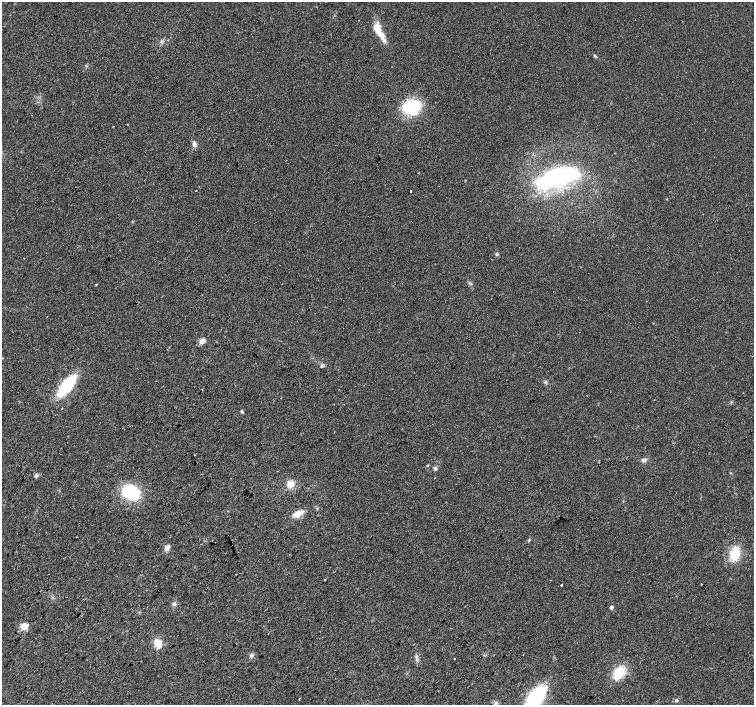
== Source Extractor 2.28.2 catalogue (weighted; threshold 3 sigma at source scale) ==
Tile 7 of 4 x 4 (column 3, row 2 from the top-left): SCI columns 3009-4511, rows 3048-4453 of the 6013 x 6028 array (HDU 1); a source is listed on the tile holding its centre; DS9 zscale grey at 2 x 2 block average (1 PNG px = mean of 2 x 2 image px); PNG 756 x 707 px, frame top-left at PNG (2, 2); no overlay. Shown black and unused: <1% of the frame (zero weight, under 2 of 3 exposures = <1% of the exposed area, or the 3 px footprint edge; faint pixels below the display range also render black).
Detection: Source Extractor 2.28.2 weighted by HDU 2 'WHT'; one run over the whole footprint, this tile lists its part. Background 0.0219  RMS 0.0061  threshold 0.0273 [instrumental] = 3 sigma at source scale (4.5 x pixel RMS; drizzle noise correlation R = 1.50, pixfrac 1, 0.0396/0.0396 arcsec/px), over >= 5 px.
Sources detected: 39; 1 inside a brighter listed object's ellipse — not listed separately; the other 38 listed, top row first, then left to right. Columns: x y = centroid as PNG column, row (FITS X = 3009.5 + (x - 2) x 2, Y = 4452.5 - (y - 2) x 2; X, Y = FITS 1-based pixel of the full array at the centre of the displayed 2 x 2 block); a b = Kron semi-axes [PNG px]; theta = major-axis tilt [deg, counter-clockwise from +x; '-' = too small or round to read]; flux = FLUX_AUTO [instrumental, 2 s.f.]
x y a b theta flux
378 29 14 8 -68 20
595 56 7 2 -34 1.8
412 107 23 17 10 58
127 124 2 2 - 0.71
113 126 2 2 - 0.85
194 144 7 5 -68 5.3
557 178 41 15 19 200
196 191 2 2 - 1.3
410 191 2 2 - 3
497 254 3 3 - 1.6
96 284 3 2 - 0.79
202 341 3 3 - 33
322 366 5 4 - 2.2
67 385 17 7 51 110
242 412 5 3 - 1.9
195 455 2 2 - 0.48
644 460 7 4 26 4
435 468 5 4 - 2.5
37 475 4 4 - 2.6
290 484 8 6 38 13
131 492 14 11 -27 88
298 514 10 6 26 16
529 540 4 3 - 1.4
167 547 6 5 - 6.6
735 554 13 8 75 38
325 579 2 2 - 0.64
701 584 2 2 - 1.2
561 585 2 2 - 5.3
174 604 5 4 - 3.1
611 607 5 4 - 2.7
24 626 6 5 - 18
158 643 8 7 - 16
251 655 6 4 62 3.4
416 657 5 3 - 2.5
454 659 2 2 - 1.1
619 672 14 10 52 33
536 697 20 10 53 140
676 700 4 3 - 1.6
Isophote crosses this tile's border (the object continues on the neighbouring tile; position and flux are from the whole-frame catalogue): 1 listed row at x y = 536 697
Diffuse or blended objects may show on this block-average render without a row.